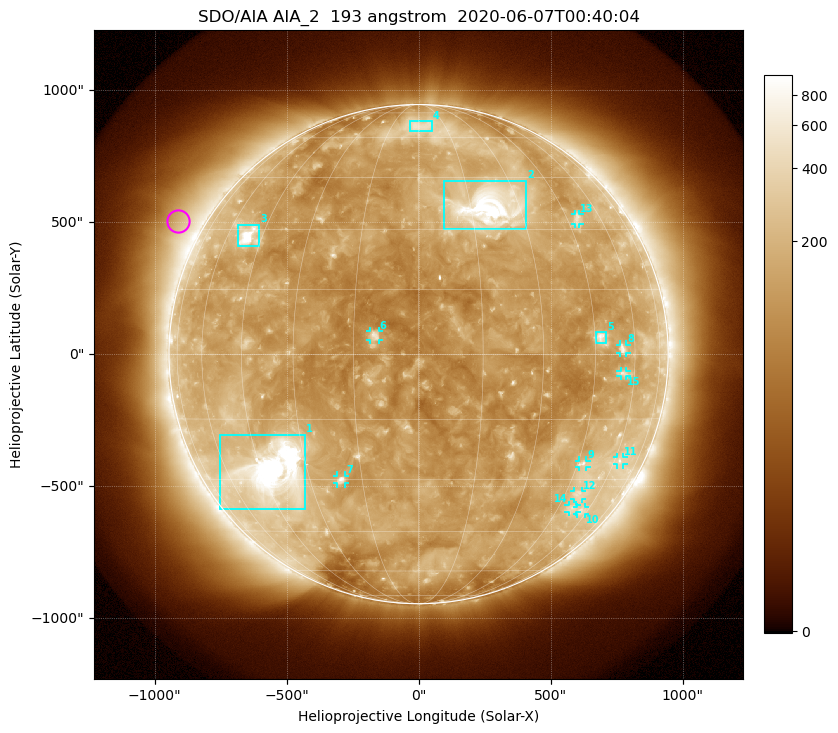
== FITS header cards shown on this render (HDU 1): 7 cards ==
TELESCOP= 'SDO/AIA'
INSTRUME= 'AIA_2'
WAVELNTH=                  193
WAVEUNIT= 'angstrom'
DATE-OBS= '2020-06-07T00:40:04.84'
CTYPE1  = 'HPLN-TAN'
CTYPE2  = 'HPLT-TAN'

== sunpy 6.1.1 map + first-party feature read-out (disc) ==
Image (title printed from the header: SDO/AIA AIA_2  193 angstrom  2020-06-07T00:40:04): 1024 x 1024 px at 2.4 arcsec/px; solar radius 946 arcsec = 394 px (full disc in frame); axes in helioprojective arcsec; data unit not stated in the header (colour bar unlabelled)
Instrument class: DISC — disc imager (sunpy class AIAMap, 193 A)
Bright regions (active regions / flare kernels): reference = the median radial profile (limb darkening/brightening removed); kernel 9 px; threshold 5 sigma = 225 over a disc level ~138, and >= 1.15x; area >= 12 px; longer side >= 9 px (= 22 arcsec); searched inside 0.97 R_sun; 15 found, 15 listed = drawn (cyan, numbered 1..; 10 of them under ~33 arcsec drawn as corner ticks so the feature stays visible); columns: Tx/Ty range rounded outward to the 5 arcsec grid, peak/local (2 s.f.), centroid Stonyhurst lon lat
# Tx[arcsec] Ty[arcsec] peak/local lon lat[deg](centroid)
1 -755..-430 -590..-305 19 -41 -28
2 95..410 470..660 14 +21 +36
3 -685..-605 410..490 11 -50 +28
4 -35..50 845..885 3 +1 +66
5 670..710 40..85 4.8 +47 +4
6 -185..-150 55..90 5.7 -10 +4
7 -310..-275 -490..-460 5.1 -21 -30
8 760..790 5..35 4 +55 +1
9 605..635 -430..-400 3.6 +47 -26
10 600..630 -605..-580 2.7 +56 -39
11 750..775 -420..-390 2.7 +63 -25
12 590..620 -550..-515 2.8 +50 -34
13 590..610 495..530 2.9 +49 +33
14 565..600 -600..-570 2.7 +51 -38
15 765..790 -85..-65 3 +55 -4
Off-limb structures (1.02-1.3 R_sun): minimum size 162 px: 6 found; the strongest spans PA ~40..80 deg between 1.02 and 1.3 R_sun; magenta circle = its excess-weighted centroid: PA ~60 deg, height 1.1 R_sun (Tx ~-910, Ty ~505 arcsec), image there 2.4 x the reference